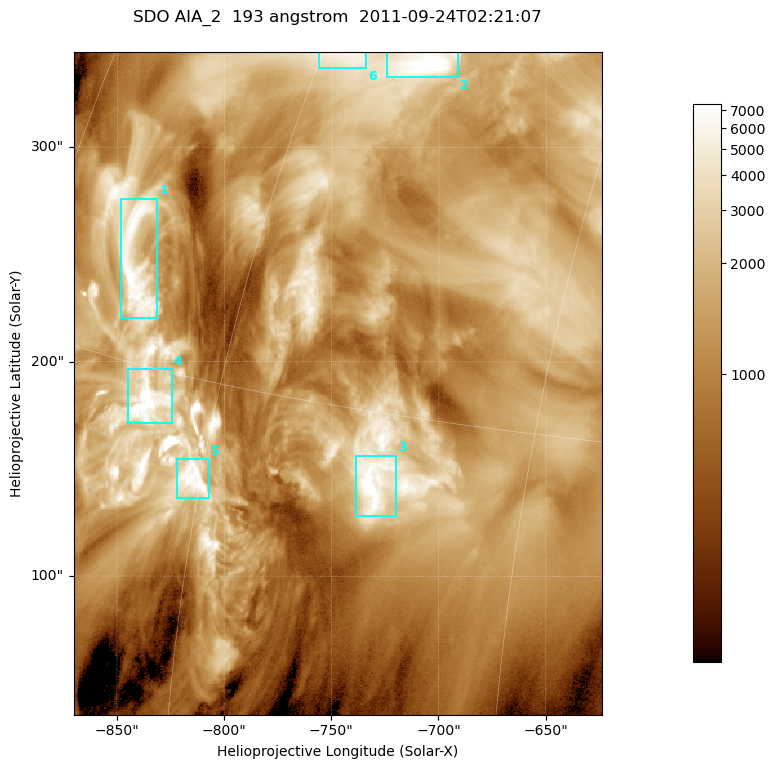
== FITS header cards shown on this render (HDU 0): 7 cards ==
TELESCOP= 'SDO     '           /
INSTRUME= 'AIA_2   '           /
WAVELNTH=                  193 /
WAVEUNIT= 'angstrom'           /
DATE-OBS= '2011-09-24T02:21:07.84' /
CTYPE1  = 'HPLN-TAN'           /
CTYPE2  = 'HPLT-TAN'           /

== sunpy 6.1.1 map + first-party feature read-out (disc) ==
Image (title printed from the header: SDO AIA_2  193 angstrom  2011-09-24T02:21:07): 410 x 514 px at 0.601 arcsec/px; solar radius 956 arcsec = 1592 px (partial field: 2.6% of the solar disc is inside the frame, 100% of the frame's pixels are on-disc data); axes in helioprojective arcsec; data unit not stated in the header (colour bar unlabelled)
Pointing: header CRPIX1/2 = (2043.81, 2047.21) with CRVAL1/2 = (0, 0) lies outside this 410 x 514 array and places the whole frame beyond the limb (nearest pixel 1.41 R_sun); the SolarSoft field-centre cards XCEN/YCEN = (-747.1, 189.9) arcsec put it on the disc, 1315 arcsec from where CRPIX/CRVAL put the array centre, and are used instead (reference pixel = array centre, CRVAL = XCEN/YCEN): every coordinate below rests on XCEN/YCEN
Orientation: roll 0.0564 deg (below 1 deg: not rotated)
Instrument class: DISC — disc imager (sunpy class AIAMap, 193 A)
Bright regions (active regions / flare kernels): reference = the on-disc median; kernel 3 px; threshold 5 sigma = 3492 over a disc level ~1251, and >= 1.15x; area >= 210 px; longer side >= 5 px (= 3 arcsec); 6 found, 6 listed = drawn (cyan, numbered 1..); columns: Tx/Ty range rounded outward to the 2 arcsec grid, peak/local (2 s.f.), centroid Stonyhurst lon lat
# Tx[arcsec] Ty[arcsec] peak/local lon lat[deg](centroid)
1 -848..-830 220..276 7.4 -67 +18
2 -726..-690 332..346 6.5 -55 +25
3 -740..-720 128..156 7.2 -51 +13
4 -846..-824 170..198 8.3 -64 +14
5 -822..-806 136..156 7.4 -60 +12
6 -756..-734 336..346 5.2 -58 +25